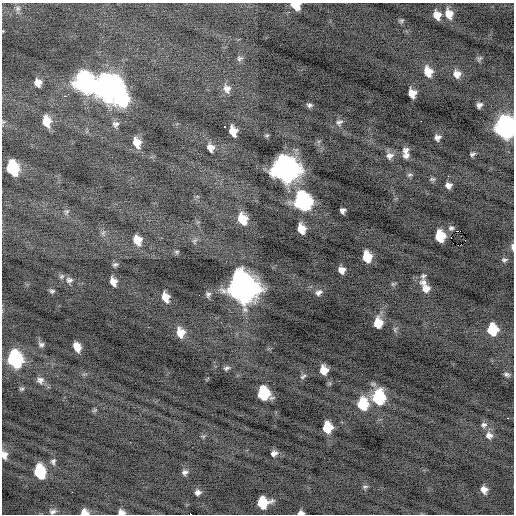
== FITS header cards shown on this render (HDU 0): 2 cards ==
NAXIS1  =                  512 / Axis length
NAXIS2  =                  512 / Axis length

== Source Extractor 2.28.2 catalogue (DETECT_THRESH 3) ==
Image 512 x 512 px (HDU 0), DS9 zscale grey, 1 PNG px = 1 image px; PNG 516 x 516 px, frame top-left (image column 1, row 512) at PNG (2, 3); no overlay
Background -0.421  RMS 0.8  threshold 2.41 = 3 sigma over >= 5 px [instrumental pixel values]
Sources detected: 112; all 112 listed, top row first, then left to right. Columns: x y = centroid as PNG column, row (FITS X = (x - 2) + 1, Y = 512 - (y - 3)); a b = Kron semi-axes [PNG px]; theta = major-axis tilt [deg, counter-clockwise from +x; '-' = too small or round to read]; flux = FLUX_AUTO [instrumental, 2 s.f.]
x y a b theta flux
295 5 9 7 -29 1300
17 8 10 8 62 240
449 14 12 9 -73 680
437 15 9 7 -72 550
401 21 7 6 - 97
3 31 3 3 - 38
240 58 9 7 31 170
479 59 10 5 52 110
428 72 11 8 -70 770
457 74 10 8 -60 410
84 82 13 10 -72 26000
38 83 8 7 - 510
107 87 14 13 - 52000
227 89 12 9 -72 360
412 93 8 6 -75 580
68 94 3 2 - 93
64 96 4 3 - 99
121 98 12 9 -84 7600
309 105 7 6 - 150
479 105 5 5 - 190
46 121 12 9 -78 980
421 121 2 2 - 410
3 122 6 4 45 72
339 122 10 8 30 240
115 124 10 9 - 260
225 127 3 2 - 150
505 128 12 9 -87 32000
233 131 9 6 -73 710
267 135 6 5 - 85
437 137 6 6 - 220
319 141 7 4 18 92
137 143 11 8 -70 850
210 148 9 7 -66 350
406 150 12 7 55 300
472 154 7 4 26 110
407 155 9 7 58 240
390 156 11 9 23 340
13 168 11 8 -74 3800
285 169 13 11 -71 58000
410 175 8 6 13 120
448 176 3 2 - 68
432 179 9 5 -1 110
448 185 7 6 - 280
302 201 12 11 - 12000
343 211 5 5 - 200
66 212 9 6 64 150
242 219 11 8 -68 1300
451 228 7 6 - 120
301 229 9 7 -73 790
458 231 3 2 - 3700
103 233 6 6 - 130
440 236 9 7 -80 1800
451 237 3 2 - 5100
137 240 10 8 -68 790
465 240 3 2 - 61
195 241 10 5 66 150
461 244 3 2 - 100
458 245 2 2 - 740
512 247 7 3 -87 210
177 252 7 5 0 97
367 257 9 7 -80 1300
504 260 9 6 1 140
115 264 7 5 15 130
341 270 6 6 - 410
61 276 8 6 52 130
423 276 14 8 74 230
69 280 9 8 - 220
113 282 8 6 -68 450
423 282 12 6 -4 230
393 284 7 5 29 89
243 288 14 12 -76 77000
426 288 10 9 - 500
52 291 7 5 6 110
318 292 10 7 26 230
208 294 8 7 - 170
199 295 2 2 - 160
166 297 10 7 -72 650
378 323 9 8 - 1000
492 330 9 8 - 2000
180 333 11 8 -77 740
41 344 8 7 - 170
77 347 9 6 -67 570
15 359 12 9 -77 8500
226 368 9 5 22 140
324 370 8 7 - 710
507 374 7 5 -13 130
303 376 10 5 32 130
40 380 10 9 - 270
22 389 7 5 2 96
263 394 10 9 - 3600
378 397 11 9 -89 4300
363 404 10 9 - 2100
95 410 7 5 35 86
508 418 3 2 - 160
484 425 9 8 - 190
327 427 8 7 - 1500
489 435 10 9 - 310
203 436 6 4 -18 76
274 453 6 5 - 120
4 455 9 7 -84 370
53 461 8 7 - 160
40 472 11 8 -78 3000
185 472 8 7 - 190
365 487 9 5 6 110
484 490 7 6 - 390
198 492 7 6 - 210
263 503 9 8 - 2000
53 511 8 6 7 170
84 512 8 6 -14 420
121 512 7 5 -17 260
301 513 6 4 -5 200
190 514 3 2 - 1000
At the frame edge (FLAGS 8, measured only in part): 11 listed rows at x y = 295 5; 3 31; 3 122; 505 128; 512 247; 4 455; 53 511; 84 512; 121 512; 301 513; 190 514